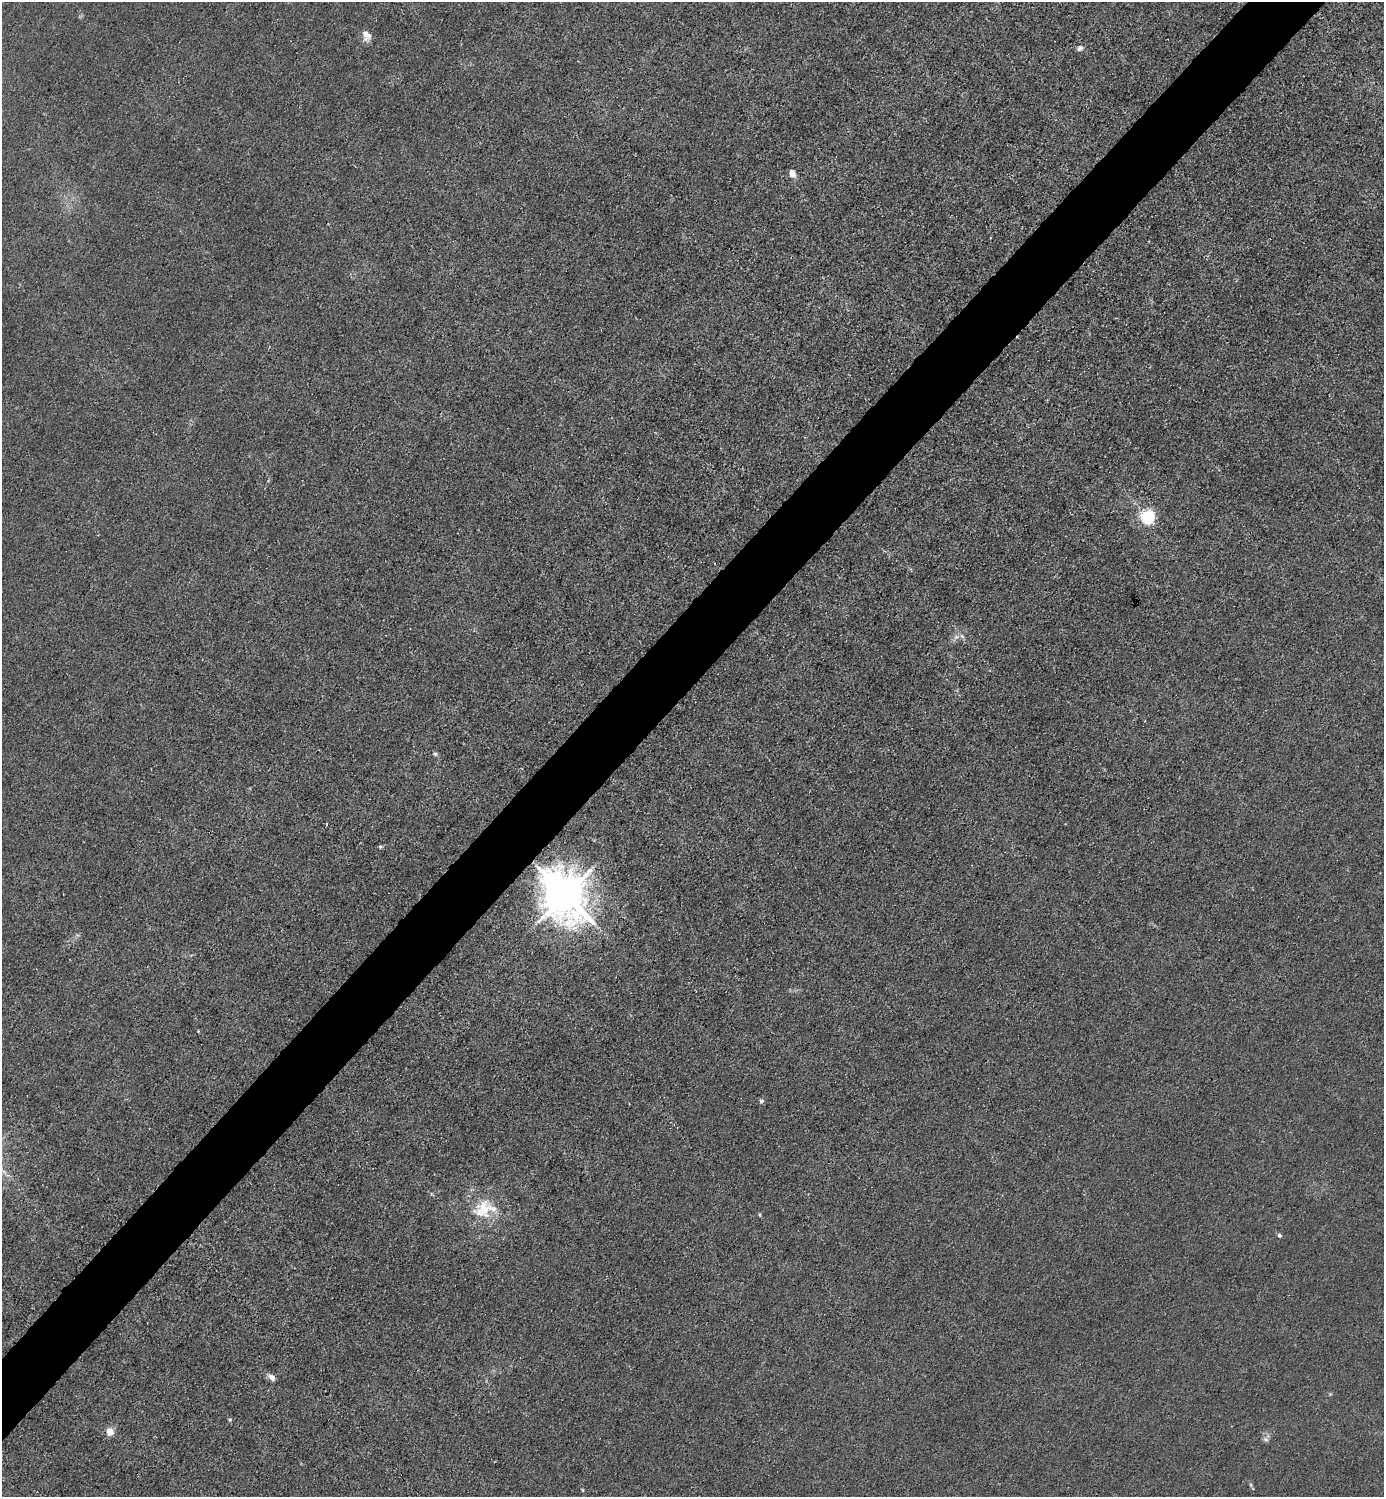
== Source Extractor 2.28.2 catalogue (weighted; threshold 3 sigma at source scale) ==
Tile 10 of 4 x 4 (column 2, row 3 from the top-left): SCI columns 1683-3064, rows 1498-2992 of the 5985 x 5985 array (HDU 1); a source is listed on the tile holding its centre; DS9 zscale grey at full resolution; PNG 1386 x 1499 px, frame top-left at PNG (2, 2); no overlay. Shown black and unused: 5% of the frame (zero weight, under 3 of 4 exposures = <1% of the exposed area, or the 3 px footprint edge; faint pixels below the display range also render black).
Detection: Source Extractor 2.28.2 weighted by HDU 2 'WHT'; one run over the whole footprint, this tile lists its part. Background 0.0222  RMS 0.0062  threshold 0.0281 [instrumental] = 3 sigma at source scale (4.5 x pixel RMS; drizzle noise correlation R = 1.50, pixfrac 1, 0.05/0.05 arcsec/px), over >= 5 px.
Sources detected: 19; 1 inside a brighter listed object's ellipse — not listed separately; the other 18 listed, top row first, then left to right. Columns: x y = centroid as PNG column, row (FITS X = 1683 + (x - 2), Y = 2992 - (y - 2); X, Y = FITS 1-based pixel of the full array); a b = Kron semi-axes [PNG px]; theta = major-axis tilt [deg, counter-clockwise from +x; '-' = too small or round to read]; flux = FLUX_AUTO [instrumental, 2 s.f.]
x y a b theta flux
366 35 14 9 -68 5
1080 48 7 6 - 2.3
792 174 7 6 - 4.9
1148 517 6 6 - 150
962 636 8 4 -37 1.6
435 754 6 5 - 1.2
380 847 6 4 0 0.93
565 895 15 12 -60 2600
198 1031 4 4 - 0.55
761 1101 6 5 - 1.5
484 1208 28 22 -75 22
760 1214 6 3 -90 0.69
1279 1235 6 5 - 1.3
272 1377 10 6 -45 3.6
230 1420 5 4 - 0.89
110 1432 9 8 - 5.5
1266 1439 8 6 -3 1.7
583 1490 5 3 - 0.58